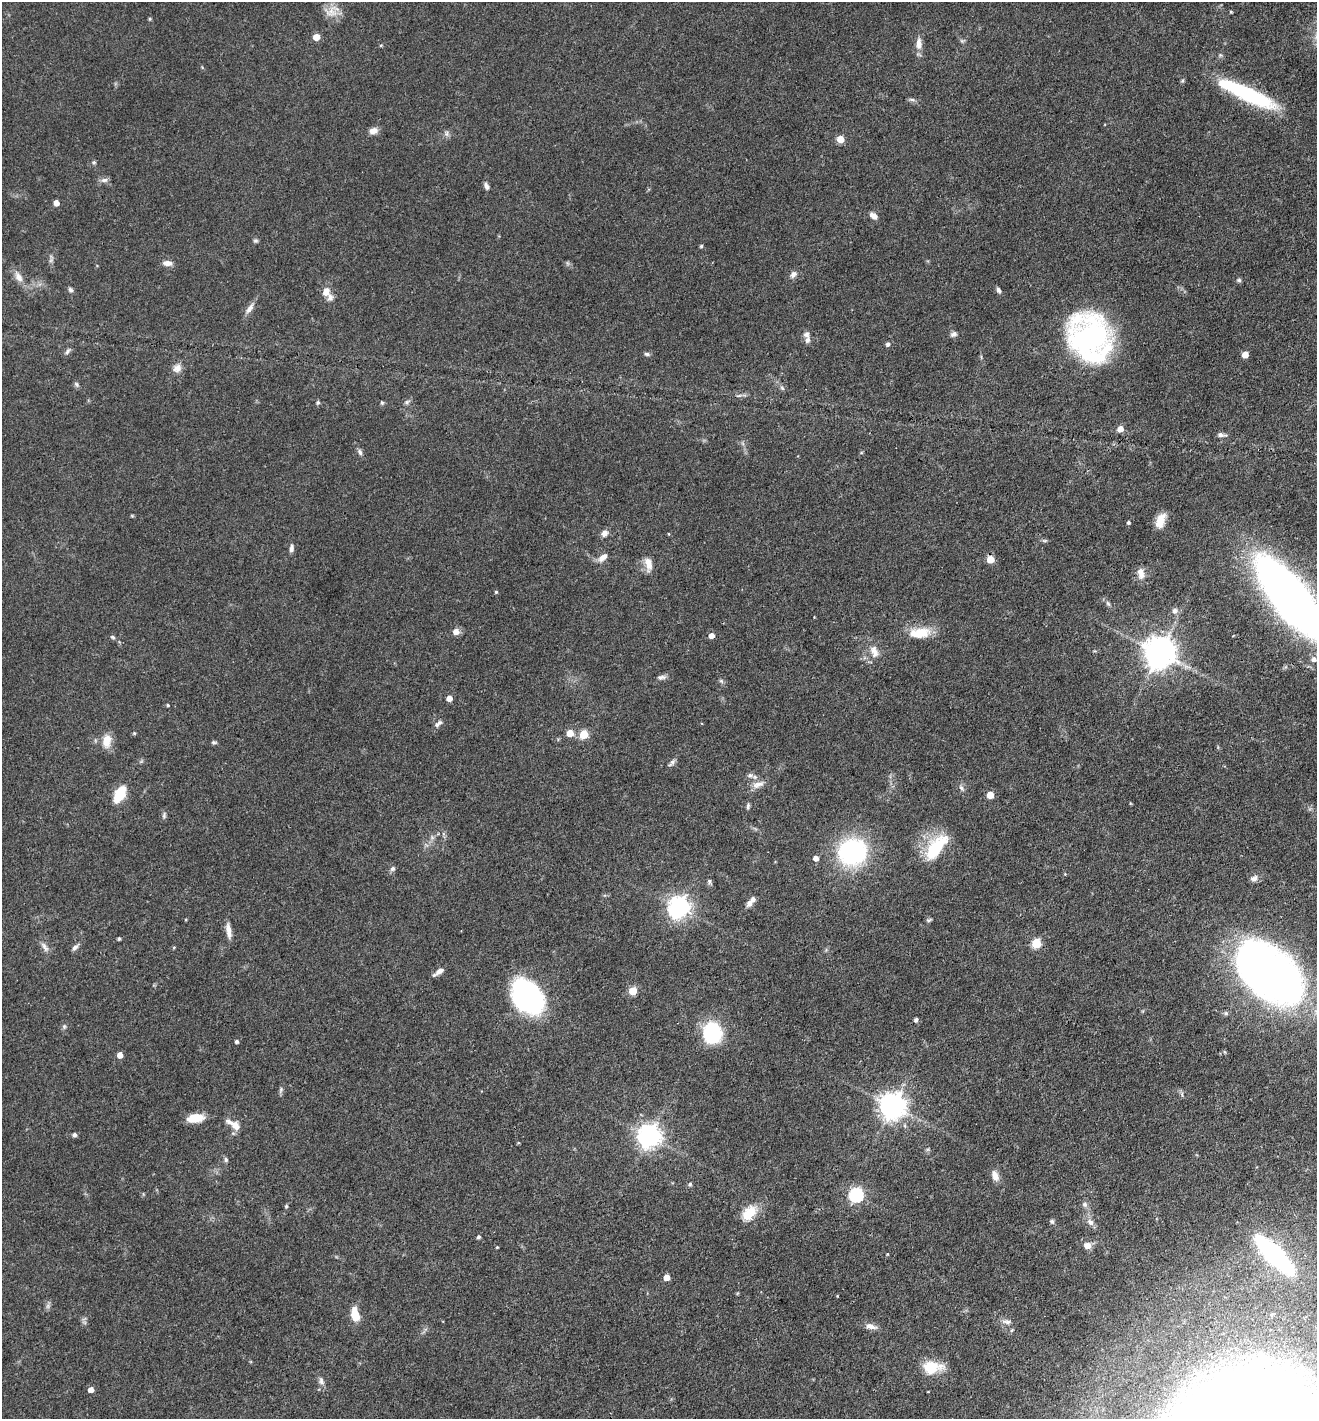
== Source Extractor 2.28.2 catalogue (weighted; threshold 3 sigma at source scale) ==
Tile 6 of 4 x 4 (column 2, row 2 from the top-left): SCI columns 1459-2773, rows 2837-4253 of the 5683 x 5673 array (HDU 1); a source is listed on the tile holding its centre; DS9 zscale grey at full resolution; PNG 1319 x 1421 px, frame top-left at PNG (2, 2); no overlay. Shown black and unused: <1% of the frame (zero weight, under 3 of 4 exposures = <1% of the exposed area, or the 3 px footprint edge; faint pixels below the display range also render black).
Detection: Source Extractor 2.28.2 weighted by HDU 2 'WHT'; one run over the whole footprint, this tile lists its part. Background 0.109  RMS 0.0045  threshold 0.02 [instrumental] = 3 sigma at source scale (4.5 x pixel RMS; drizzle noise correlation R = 1.50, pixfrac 1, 0.05/0.05 arcsec/px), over >= 5 px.
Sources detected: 142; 4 inside a brighter listed object's ellipse — not listed separately; the other 138 listed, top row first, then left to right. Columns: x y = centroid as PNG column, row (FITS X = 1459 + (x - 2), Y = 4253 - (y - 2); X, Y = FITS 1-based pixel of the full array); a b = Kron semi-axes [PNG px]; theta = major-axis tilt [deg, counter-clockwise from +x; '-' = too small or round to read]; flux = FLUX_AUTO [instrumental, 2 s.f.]
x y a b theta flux
331 12 22 13 -19 5.7
150 19 4 4 - 0.59
316 37 5 5 - 6.5
962 41 6 5 - 0.79
919 44 16 7 -90 3.7
381 45 4 4 - 0.48
1246 93 64 12 -25 51
912 100 10 4 -11 0.95
373 131 11 7 21 2.8
447 133 9 4 90 1.1
840 139 5 5 - 9
94 162 6 5 - 0.71
104 180 10 6 2 1.6
486 186 8 5 -67 1.5
56 203 4 4 - 3.8
873 216 10 6 -36 2.4
255 241 6 6 - 0.85
701 246 4 4 - 0.73
51 260 6 5 - 0.95
167 263 12 7 -6 2.4
567 263 7 4 -71 0.69
793 274 11 7 47 1.9
18 277 17 9 -55 3.8
1239 280 6 5 - 0.83
70 290 7 5 -69 1.1
999 290 7 5 -56 1.2
326 291 11 9 75 3.5
250 308 16 7 56 2.8
953 334 9 6 19 1.4
807 335 9 8 - 1.8
1090 337 39 32 -63 120
888 344 5 4 - 1.1
67 351 10 5 54 1.2
647 354 8 5 -8 1
1245 355 5 5 - 5.9
177 368 12 9 56 3
76 384 8 5 -50 0.91
782 388 7 4 -45 0.81
739 395 7 4 19 0.74
318 402 5 4 - 0.9
407 402 7 5 22 1
382 403 6 4 70 0.66
1120 429 5 5 - 4.2
1221 435 12 5 -7 1.6
360 452 9 5 -67 1.3
1160 521 17 9 70 5.5
1128 522 4 4 - 0.84
604 533 8 7 - 2.4
669 534 4 3 - 0.35
1045 540 8 4 -8 0.72
291 548 9 5 82 1.6
603 557 13 7 40 3.1
990 559 5 5 - 7.9
648 564 18 8 -80 4.7
1141 573 15 9 -76 3.5
496 592 4 4 - 0.59
1290 597 56 19 -52 580
1108 604 8 5 -62 1
1175 610 9 8 - 1.8
456 632 7 6 - 3
922 632 21 15 4 9.6
711 636 5 4 - 3.3
113 637 7 4 -27 0.76
874 651 19 10 -72 4.7
1159 652 9 9 - 820
1314 659 7 6 - 2
661 677 12 6 4 1.5
721 681 7 5 -44 0.87
449 698 4 4 - 4.2
168 705 4 3 - 0.47
438 724 12 6 39 1.6
134 733 5 4 - 0.48
570 733 5 5 - 7
584 734 5 5 - 16
107 741 16 11 79 6.2
213 742 6 5 - 0.81
672 763 13 5 52 1.4
750 775 8 6 -24 1.4
758 785 18 8 18 3.4
961 788 9 5 -52 1.3
119 794 17 9 63 13
990 795 5 5 - 7.5
748 806 9 4 89 1
164 815 10 5 73 1
936 847 34 14 51 22
852 852 31 27 17 58
816 858 5 5 - 2.7
393 869 7 6 - 1.2
1254 878 10 7 26 2
709 881 7 5 88 0.93
749 903 10 7 69 2
679 907 8 7 - 300
929 920 8 4 25 0.7
228 930 18 6 -81 3.5
119 939 3 3 - 0.77
1036 943 5 5 - 23
45 947 15 6 -56 2.2
75 947 9 6 40 1.5
439 971 11 7 34 2.6
1270 973 57 34 -41 370
633 991 5 5 - 14
528 996 31 22 -51 91
916 1020 4 4 - 1.3
64 1026 6 5 - 0.85
713 1033 15 13 -82 47
237 1041 4 4 - 1
120 1055 4 4 - 4.5
281 1090 8 5 71 0.99
892 1106 8 8 - 500
195 1118 17 8 7 8.4
233 1124 23 8 -32 4.3
74 1135 5 4 - 1.4
649 1136 8 7 - 360
518 1143 5 3 - 0.43
226 1160 7 5 -77 0.9
995 1176 14 8 -67 3.2
690 1184 5 5 - 0.82
856 1195 7 6 - 80
1085 1205 8 7 - 1.5
286 1206 6 4 70 0.58
748 1215 9 6 48 22
1052 1221 6 6 - 0.97
1090 1222 11 7 -48 2.4
479 1237 4 4 - 0.94
1087 1245 10 8 -23 3.1
497 1247 3 3 - 0.4
1274 1255 35 11 -44 110
666 1277 5 4 - 4.8
48 1306 7 4 72 1.1
355 1315 15 8 -77 7.6
1006 1322 14 6 -12 2
871 1326 15 7 -11 2.9
1012 1330 6 4 70 0.54
1261 1354 12 10 65 5.2
932 1367 23 14 2 12
321 1381 12 7 -76 1.9
91 1390 4 4 - 3.6
928 1392 3 2 - 0.3
Isophote crosses this tile's border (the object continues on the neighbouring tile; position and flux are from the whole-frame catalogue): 1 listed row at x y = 1290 597